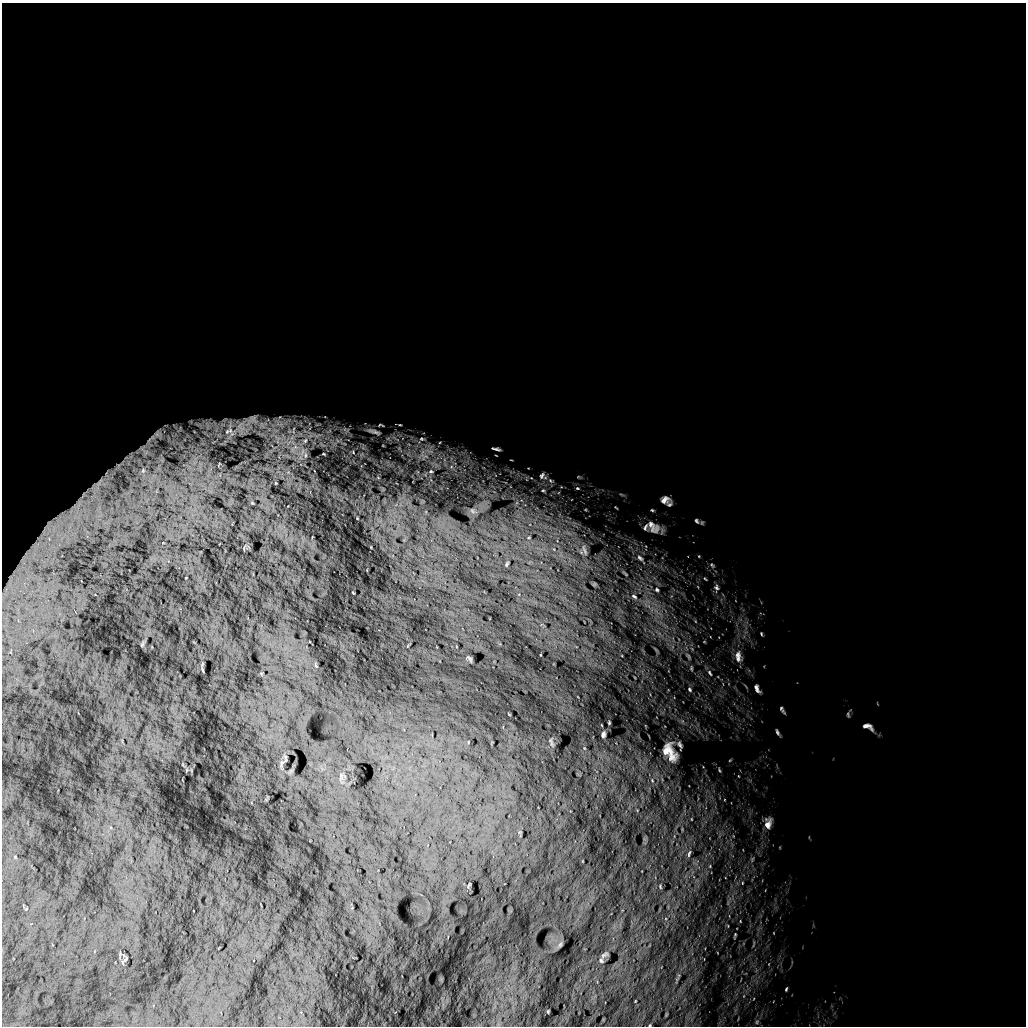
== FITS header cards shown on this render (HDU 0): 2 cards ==
NAXIS1  =                 1024 /
NAXIS2  =                 1024 /

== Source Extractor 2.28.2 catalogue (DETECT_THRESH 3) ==
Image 1024 x 1024 px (HDU 0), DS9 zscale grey, 1 PNG px = 1 image px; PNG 1028 x 1028 px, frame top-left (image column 1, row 1024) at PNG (2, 3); no overlay
Background 5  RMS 740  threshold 2230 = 3 sigma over >= 5 px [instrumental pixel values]
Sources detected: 77; all 77 listed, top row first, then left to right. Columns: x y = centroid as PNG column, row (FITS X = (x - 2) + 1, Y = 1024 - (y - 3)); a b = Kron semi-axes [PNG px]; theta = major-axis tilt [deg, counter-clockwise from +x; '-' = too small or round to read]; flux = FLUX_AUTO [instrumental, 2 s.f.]
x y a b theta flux
280 423 46 24 12 3.6e+06
247 424 58 29 37 4.2e+06
208 425 18 13 88 8.6e+05
381 425 8 4 -5 7.7e+04
400 425 5 3 - 4.5e+04
180 429 12 6 59 2.5e+05
230 430 34 17 88 1.5e+06
374 431 25 7 -17 4.5e+05
158 434 13 12 - 3.6e+05
421 439 7 5 -2 9.9e+04
304 441 24 10 35 1.3e+06
292 443 51 37 81 5.8e+06
496 449 8 2 -9 1.2e+05
353 452 6 5 - 9.6e+04
303 453 24 21 81 1.6e+06
324 454 5 3 - 5.7e+04
143 470 7 6 - 1.2e+05
431 471 4 4 - 5.1e+04
542 475 11 10 - 3.0e+05
578 477 6 4 19 5.9e+04
551 481 10 6 -28 2.1e+05
99 483 27 8 41 6.3e+05
577 488 6 5 - 9.4e+04
543 490 8 6 -8 1.4e+05
665 500 11 8 8 3.1e+05
669 504 7 6 - 1.1e+05
652 510 5 4 - 5.9e+04
472 511 9 6 -42 1.3e+05
697 521 9 6 -57 1.3e+05
645 527 11 6 65 1.7e+05
653 527 21 13 -44 6.7e+05
529 537 5 5 - 8.6e+04
554 549 6 4 -88 1.1e+05
584 550 20 9 -75 5.8e+05
699 556 4 3 - 3.5e+04
640 558 11 6 -44 2.2e+05
507 564 7 3 61 7.4e+04
712 565 8 4 -53 9.2e+04
625 573 12 3 -45 9.1e+04
705 579 6 3 -37 5.0e+04
594 584 5 4 - 5.5e+04
716 587 9 7 -61 1.6e+05
657 590 6 5 - 1.0e+05
634 596 10 5 -37 1.4e+05
761 634 5 3 - 5.7e+04
738 656 18 9 -87 4.9e+05
470 658 8 3 -39 8.0e+04
315 665 6 4 -70 5.9e+04
692 668 7 3 -81 6.1e+04
710 673 10 5 -61 1.4e+05
757 688 12 6 -66 2.1e+05
690 689 7 4 -54 8.0e+04
782 709 11 3 -57 1.1e+05
848 714 8 3 -70 6.6e+04
609 723 3 2 - 4.8e+04
868 726 14 6 -24 2.8e+05
777 732 9 4 -66 1.1e+05
603 734 6 4 83 1.2e+05
551 742 12 4 -75 1.1e+05
680 744 9 5 -66 1.2e+05
670 752 18 10 -63 8.4e+05
282 763 12 5 73 1.7e+05
719 770 5 3 - 4.8e+04
652 780 5 3 - 4.8e+04
768 823 15 9 78 3.9e+05
689 854 10 4 71 9.7e+04
742 883 5 3 - 3.6e+04
469 885 8 3 59 5.6e+04
660 887 6 3 -69 5.2e+04
735 935 6 4 80 5.4e+04
560 944 8 5 63 7.8e+04
604 955 11 5 31 1.1e+05
125 959 8 3 46 6.0e+04
601 960 6 5 - 8.2e+04
786 989 5 3 - 5.8e+04
548 1011 3 2 - 4.2e+04
757 1022 6 4 90 7.8e+04